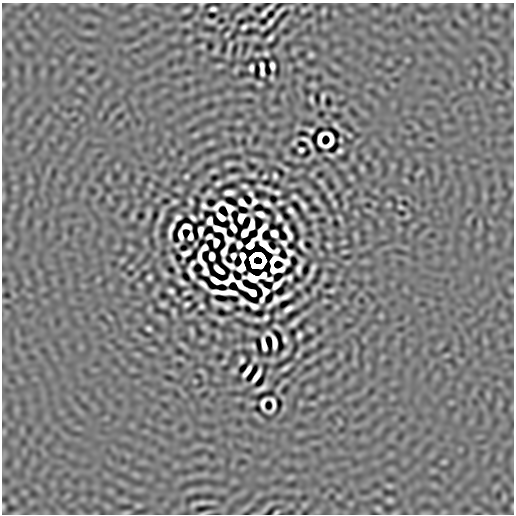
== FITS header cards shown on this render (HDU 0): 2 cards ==
NAXIS1  =                  512
NAXIS2  =                  512

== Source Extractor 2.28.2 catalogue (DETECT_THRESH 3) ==
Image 512 x 512 px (HDU 0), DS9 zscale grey, 1 PNG px = 1 image px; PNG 516 x 516 px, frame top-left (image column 1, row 512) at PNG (2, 3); no overlay
Background 3.75e-06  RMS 3.1e-04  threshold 9.20e-04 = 3 sigma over >= 5 px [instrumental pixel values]
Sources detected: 224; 15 with non-positive FLUX_AUTO (blend fragments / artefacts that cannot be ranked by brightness) are not listed; the other 209 listed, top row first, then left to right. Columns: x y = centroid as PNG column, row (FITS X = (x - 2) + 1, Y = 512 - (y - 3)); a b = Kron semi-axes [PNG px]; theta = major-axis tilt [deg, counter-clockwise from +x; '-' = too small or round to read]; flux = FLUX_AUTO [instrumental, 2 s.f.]
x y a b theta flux
201 4 4 3 - 0.023
486 5 6 6 - 0.032
270 7 8 3 39 0.06
213 9 6 4 1 0.061
186 10 6 3 23 0.045
303 10 4 3 - 0.036
279 11 13 3 46 0.075
323 11 5 3 - 0.042
264 13 9 4 49 0.073
239 15 9 4 34 0.042
210 21 9 3 -10 0.062
270 22 10 4 50 0.083
254 24 4 3 - 0.036
282 24 11 5 52 0.051
244 27 6 4 37 0.065
263 28 5 3 - 0.039
227 34 5 3 - 0.034
255 38 9 5 -1 0.044
270 38 7 4 45 0.073
202 46 5 4 - 0.035
230 46 7 2 76 0.039
215 51 9 5 61 0.044
266 53 5 4 - 0.05
311 55 4 4 - 0.046
219 66 9 5 13 0.038
272 66 7 4 -81 0.084
251 68 6 4 86 0.067
262 69 13 4 -86 0.11
236 70 8 5 70 0.031
272 78 4 3 - 0.031
259 84 4 3 - 0.04
313 85 7 6 - 0.034
323 97 8 3 83 0.058
311 100 6 3 -77 0.049
239 123 7 4 1 0.034
336 126 11 3 -45 0.069
310 131 6 4 -18 0.046
196 135 8 5 20 0.032
349 135 4 3 - 0.027
341 140 4 3 - 0.026
294 142 5 3 - 0.034
307 142 15 4 -45 0.019
211 143 8 5 26 0.038
301 150 5 4 - 0.052
340 151 5 4 - 0.056
330 155 6 3 -20 0.042
253 160 7 5 -20 0.032
229 164 7 4 16 0.059
362 168 7 5 -88 0.036
286 169 6 4 -30 0.036
213 171 6 3 11 0.047
312 174 7 5 45 0.027
252 175 6 4 5 0.056
186 176 4 3 - 0.037
265 176 4 3 - 0.033
275 176 6 4 -78 0.053
232 177 9 3 14 0.072
351 178 7 5 -74 0.033
321 182 5 3 - 0.041
218 183 6 4 31 0.057
244 186 5 4 - 0.053
260 187 6 3 -18 0.043
178 189 8 6 -1 0.031
268 189 8 3 -23 0.057
277 192 7 4 -12 0.057
209 193 6 4 40 0.053
229 193 10 5 3 0.1
251 194 7 4 -56 0.061
330 195 4 3 - 0.038
295 197 5 4 - 0.052
317 201 5 3 - 0.046
174 202 5 4 - 0.05
191 202 6 4 -73 0.059
254 202 8 5 51 0.03
242 203 11 5 -37 0.11
267 203 8 5 -28 0.097
280 203 6 3 15 0.049
334 204 5 3 - 0.038
218 205 13 5 36 0.037
303 205 8 4 -55 0.082
204 206 9 5 -29 0.054
400 207 4 3 - 0.03
229 208 9 6 -44 0.0092
291 211 10 4 -50 0.09
148 213 12 4 87 0.06
261 214 10 4 -23 0.12
201 216 4 3 - 0.036
133 217 10 5 82 0.042
161 217 11 3 68 0.086
178 217 7 5 32 0.073
221 217 9 5 -44 0.18
193 218 7 4 -39 0.061
230 218 6 4 -68 0.037
241 218 9 6 59 0.093
279 218 7 5 -75 0.077
340 218 7 3 -53 0.038
329 219 7 4 -90 0.025
210 221 7 5 89 0.092
252 225 10 5 78 0.089
187 226 9 5 -4 0.055
301 226 13 5 -65 0.067
233 228 8 4 -60 0.11
219 229 13 5 -22 0.049
171 230 16 4 76 0.11
200 231 9 5 86 0.1
261 232 17 5 58 0.13
244 233 7 5 55 0.16
274 233 7 6 - 0.15
288 233 16 5 -66 0.094
180 235 9 4 -81 0.11
356 235 9 4 -81 0.038
190 236 6 4 78 0.098
209 236 6 4 21 0.052
216 242 7 5 -89 0.11
344 242 5 3 - 0.029
284 243 6 5 - 0.042
195 244 4 2 - 0.023
177 245 4 3 - 0.036
239 245 6 5 - 0.099
250 245 9 5 53 0.091
301 245 10 4 -67 0.053
329 245 4 3 - 0.039
204 247 8 5 41 0.018
130 248 6 6 - 0.032
224 251 11 5 67 0.063
289 252 7 5 -30 0.052
344 252 8 4 1 0.024
186 253 9 5 25 0.079
212 256 7 5 -89 0.18
233 256 5 5 - 0.077
243 256 7 5 -78 0.14
122 260 7 5 45 0.03
172 260 11 3 -67 0.07
201 260 15 5 -68 0.004
192 263 7 3 53 0.052
131 267 6 4 1 0.02
299 267 15 5 75 0.067
313 268 8 4 66 0.063
178 270 6 3 -67 0.043
219 270 10 4 -40 0.14
205 272 7 5 -80 0.07
191 273 12 4 -65 0.11
165 274 7 4 -38 0.051
263 275 7 5 38 0.044
310 276 9 3 58 0.071
149 277 5 4 - 0.052
324 277 8 5 82 0.044
253 278 12 6 -13 0.13
289 278 6 5 - 0.046
270 279 7 4 -1 0.023
215 281 10 4 -28 0.14
182 282 8 4 -29 0.076
203 284 19 4 -43 0.086
277 284 14 4 43 0.14
240 285 12 5 -45 0.13
299 286 5 3 - 0.044
171 291 6 4 -30 0.066
332 291 5 3 - 0.038
221 292 18 4 -8 0.21
232 292 11 4 -17 0.11
252 292 8 5 -33 0.15
187 293 7 3 24 0.051
285 296 12 4 29 0.11
262 299 7 4 67 0.063
276 300 8 6 45 0.032
242 301 7 6 - 0.04
325 301 5 5 - 0.026
216 302 11 4 -23 0.039
163 304 6 4 -10 0.053
186 304 6 4 33 0.052
269 305 6 4 40 0.049
201 306 5 4 - 0.051
254 306 10 5 -24 0.085
226 307 8 5 -20 0.074
288 309 10 4 30 0.11
174 311 5 3 - 0.041
239 314 5 3 - 0.038
265 318 6 4 42 0.066
220 320 6 4 -28 0.059
256 320 7 3 -6 0.064
294 322 11 4 43 0.098
277 327 7 3 -29 0.048
149 328 5 4 - 0.05
311 329 6 3 -8 0.043
191 331 6 3 -72 0.042
251 332 13 5 -16 0.058
299 335 7 5 75 0.068
285 339 7 4 -79 0.066
264 344 12 4 -79 0.15
313 344 8 6 49 0.039
253 346 5 4 - 0.047
285 353 7 4 42 0.06
298 355 8 4 68 0.043
255 359 4 3 - 0.036
242 360 6 5 - 0.061
224 362 7 4 27 0.031
285 368 8 3 34 0.07
234 371 4 4 - 0.039
247 371 12 4 55 0.15
257 376 13 4 58 0.16
261 388 13 4 31 0.1
444 462 6 6 - 0.026
389 486 7 5 -20 0.034
390 500 6 4 -12 0.051
202 502 13 5 7 0.065
138 505 7 4 0 0.035
3 507 7 3 -90 0.025
378 509 7 5 -25 0.044
276 512 4 2 - 0.027
At the frame edge (FLAGS 8, measured only in part): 4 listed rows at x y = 201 4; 202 502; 3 507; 276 512
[15 non-positive-flux detections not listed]